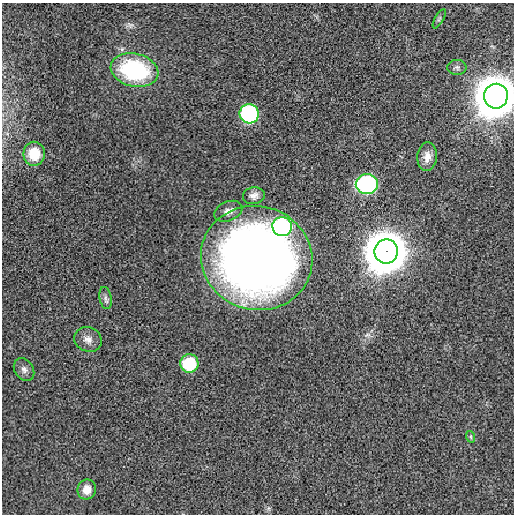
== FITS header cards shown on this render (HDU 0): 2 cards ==
NAXIS1  =                  512 / length of data axis 1
NAXIS2  =                  512 / length of data axis 2

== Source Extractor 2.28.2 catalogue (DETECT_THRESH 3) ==
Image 512 x 512 px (HDU 0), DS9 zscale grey, 1 PNG px = 1 image px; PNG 516 x 516 px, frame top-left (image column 1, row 512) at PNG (2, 3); each listed source drawn as its Kron ellipse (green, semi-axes under 4 px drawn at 4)
Background -4.31e-04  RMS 0.0041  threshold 0.0122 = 3 sigma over >= 5 px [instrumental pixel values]
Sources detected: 19; all 19 listed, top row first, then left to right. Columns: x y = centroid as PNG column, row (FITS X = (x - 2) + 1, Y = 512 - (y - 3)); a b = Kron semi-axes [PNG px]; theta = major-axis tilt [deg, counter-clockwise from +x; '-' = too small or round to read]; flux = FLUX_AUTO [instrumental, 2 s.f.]
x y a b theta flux
439 19 11 3 60 0.46
457 67 9 7 0 0.78
134 70 24 16 -13 31
496 96 12 12 - 1900
249 114 9 9 - 47
34 154 12 11 - 5.7
427 157 14 9 85 2.5
367 184 11 10 - 67
254 196 11 8 7 1.5
228 211 15 9 23 1.9
282 227 10 9 - 49
386 251 12 11 - 1800
257 258 56 52 -16 250
105 298 11 6 -80 0.97
88 339 14 12 -24 2.2
189 363 9 9 - 16
24 369 12 9 -54 1.4
471 437 6 3 -71 0.34
87 490 10 9 - 2.8
At the frame edge (FLAGS 8, measured only in part): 1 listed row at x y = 496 96